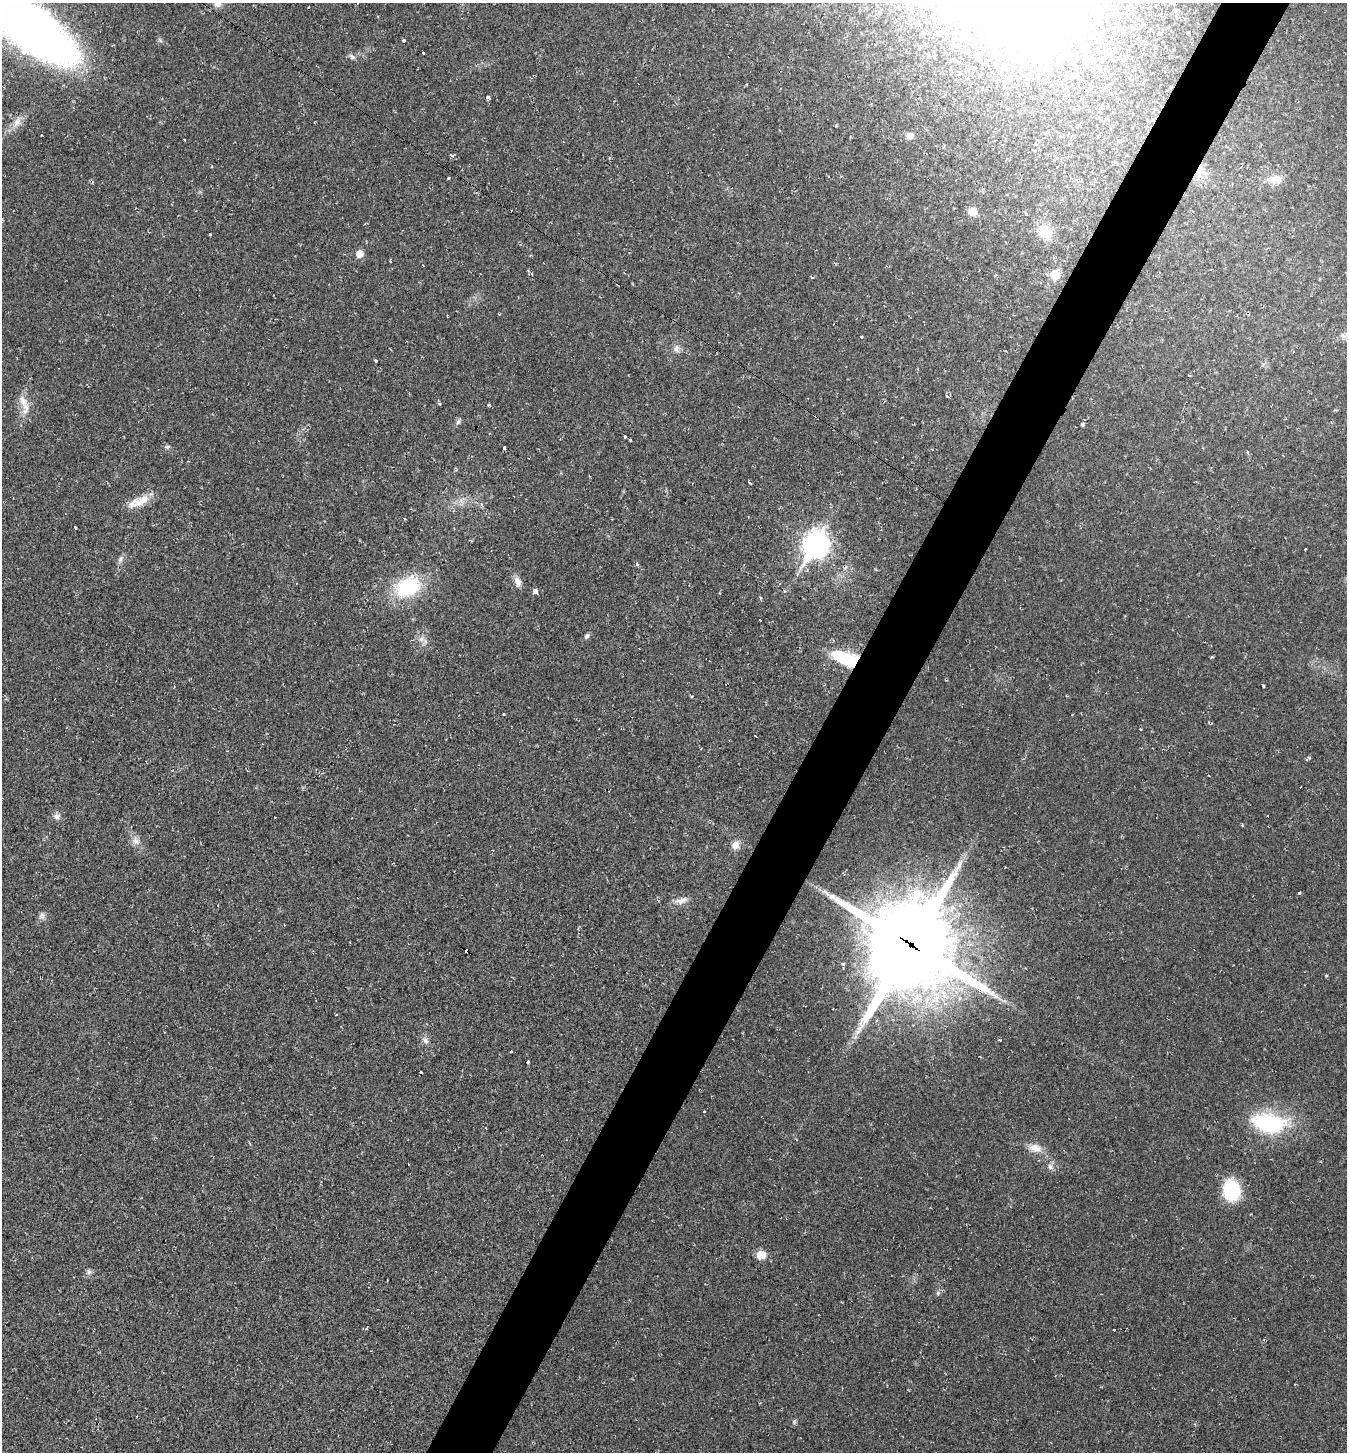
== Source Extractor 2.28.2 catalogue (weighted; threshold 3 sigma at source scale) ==
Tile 10 of 4 x 4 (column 2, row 3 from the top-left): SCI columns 1630-2974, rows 1451-2900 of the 5808 x 5800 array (HDU 1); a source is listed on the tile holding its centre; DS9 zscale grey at full resolution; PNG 1349 x 1454 px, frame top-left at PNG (2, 3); no overlay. Shown black and unused: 5% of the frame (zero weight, under 2 of 3 exposures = <1% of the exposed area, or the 3 px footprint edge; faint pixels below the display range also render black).
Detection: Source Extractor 2.28.2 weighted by HDU 2 'WHT'; one run over the whole footprint, this tile lists its part. Background 0.0201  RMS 0.0059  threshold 0.0266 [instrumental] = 3 sigma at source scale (4.5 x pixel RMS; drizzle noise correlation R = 1.50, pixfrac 1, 0.05/0.05 arcsec/px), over >= 5 px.
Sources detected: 93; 5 cosmic-ray / hot-pixel residue — not listed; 3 inside a brighter listed object's ellipse — not listed separately; the other 85 listed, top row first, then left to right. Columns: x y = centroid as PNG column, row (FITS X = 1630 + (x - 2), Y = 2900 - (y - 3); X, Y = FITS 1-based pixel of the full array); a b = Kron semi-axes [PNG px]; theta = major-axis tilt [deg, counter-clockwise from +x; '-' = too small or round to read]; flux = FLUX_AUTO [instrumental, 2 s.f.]
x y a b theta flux
217 3 11 10 - 4.9
29 24 104 36 -39 530
1082 36 18 9 -62 8.4
404 40 3 3 - 4.1
423 53 3 3 - 0.95
352 57 10 6 -38 1.9
488 97 3 3 - 16
16 123 16 9 55 5.4
910 136 7 6 - 4.3
184 139 3 3 - 1.4
212 166 4 2 - 0.48
1198 173 29 10 1 9.5
1275 179 18 11 5 6.9
972 211 8 8 - 7.4
1026 214 3 3 - 0.78
1045 232 18 15 -61 12
210 234 3 3 - 2
360 254 6 6 - 7.9
530 256 4 3 - 0.49
390 261 3 2 - 0.49
1055 275 8 8 - 10
812 277 3 3 - 1.3
499 314 2 2 - 0.55
861 337 4 2 - 0.59
676 349 11 9 -80 3.1
375 361 3 3 - 2.6
1189 375 3 2 - 1.1
947 396 4 3 - 1.6
439 404 3 3 - 0.95
489 405 5 3 - 0.6
26 408 25 10 82 7.6
458 422 8 6 73 1.5
1082 424 5 5 - 1.1
625 436 3 3 - 4.6
630 440 3 3 - 1.2
167 447 7 5 1 1.2
504 448 3 3 - 9.9
1248 453 5 3 - 0.65
750 483 4 3 - 1.7
144 500 19 12 37 8.7
462 500 13 8 42 4.1
816 545 11 9 59 520
1305 549 3 3 - 1.2
120 559 11 6 66 2.2
637 564 6 4 -81 0.94
517 582 14 8 -69 4.2
408 587 31 21 25 44
535 590 4 4 - 8.9
760 620 3 3 - 1.5
587 636 8 6 49 1.4
422 639 10 7 41 3
844 658 30 13 -19 34
1263 686 4 3 - 0.65
503 714 3 2 - 0.55
1072 714 3 2 - 0.4
1140 729 3 2 - 0.71
756 736 3 2 - 0.59
1309 758 7 4 38 1.1
1209 775 3 2 - 0.52
57 816 9 8 - 2.8
275 817 2 2 - 0.4
136 841 13 11 -40 4.5
735 845 10 9 - 5
1299 893 3 3 - 1.1
681 900 19 9 14 5
42 916 10 8 89 2.4
911 945 32 29 64 8100
466 951 5 4 - 14
843 964 3 3 - 2.6
1326 976 4 4 - 0.59
425 1040 10 9 - 2.9
1000 1040 3 3 - 0.72
511 1051 3 3 - 2
527 1062 3 3 - 2.1
421 1072 3 3 - 3.1
704 1112 3 2 - 0.41
1269 1123 43 23 -8 54
1035 1148 18 11 -15 7
1050 1167 8 7 - 2.5
1231 1190 18 14 -83 40
761 1255 10 9 - 7.5
89 1272 8 7 - 1.8
938 1293 6 5 - 1.2
1114 1330 3 2 - 3
794 1422 7 5 62 1.3
Overlapping masked pixels (flux is a lower limit): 4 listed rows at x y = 1198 173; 844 658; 911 945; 466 951
Isophote crosses this tile's border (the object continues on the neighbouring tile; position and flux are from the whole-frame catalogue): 2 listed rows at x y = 217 3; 29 24
Unlisted compact peaks at least as high as the median listed source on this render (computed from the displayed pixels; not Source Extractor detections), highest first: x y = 448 178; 75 527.